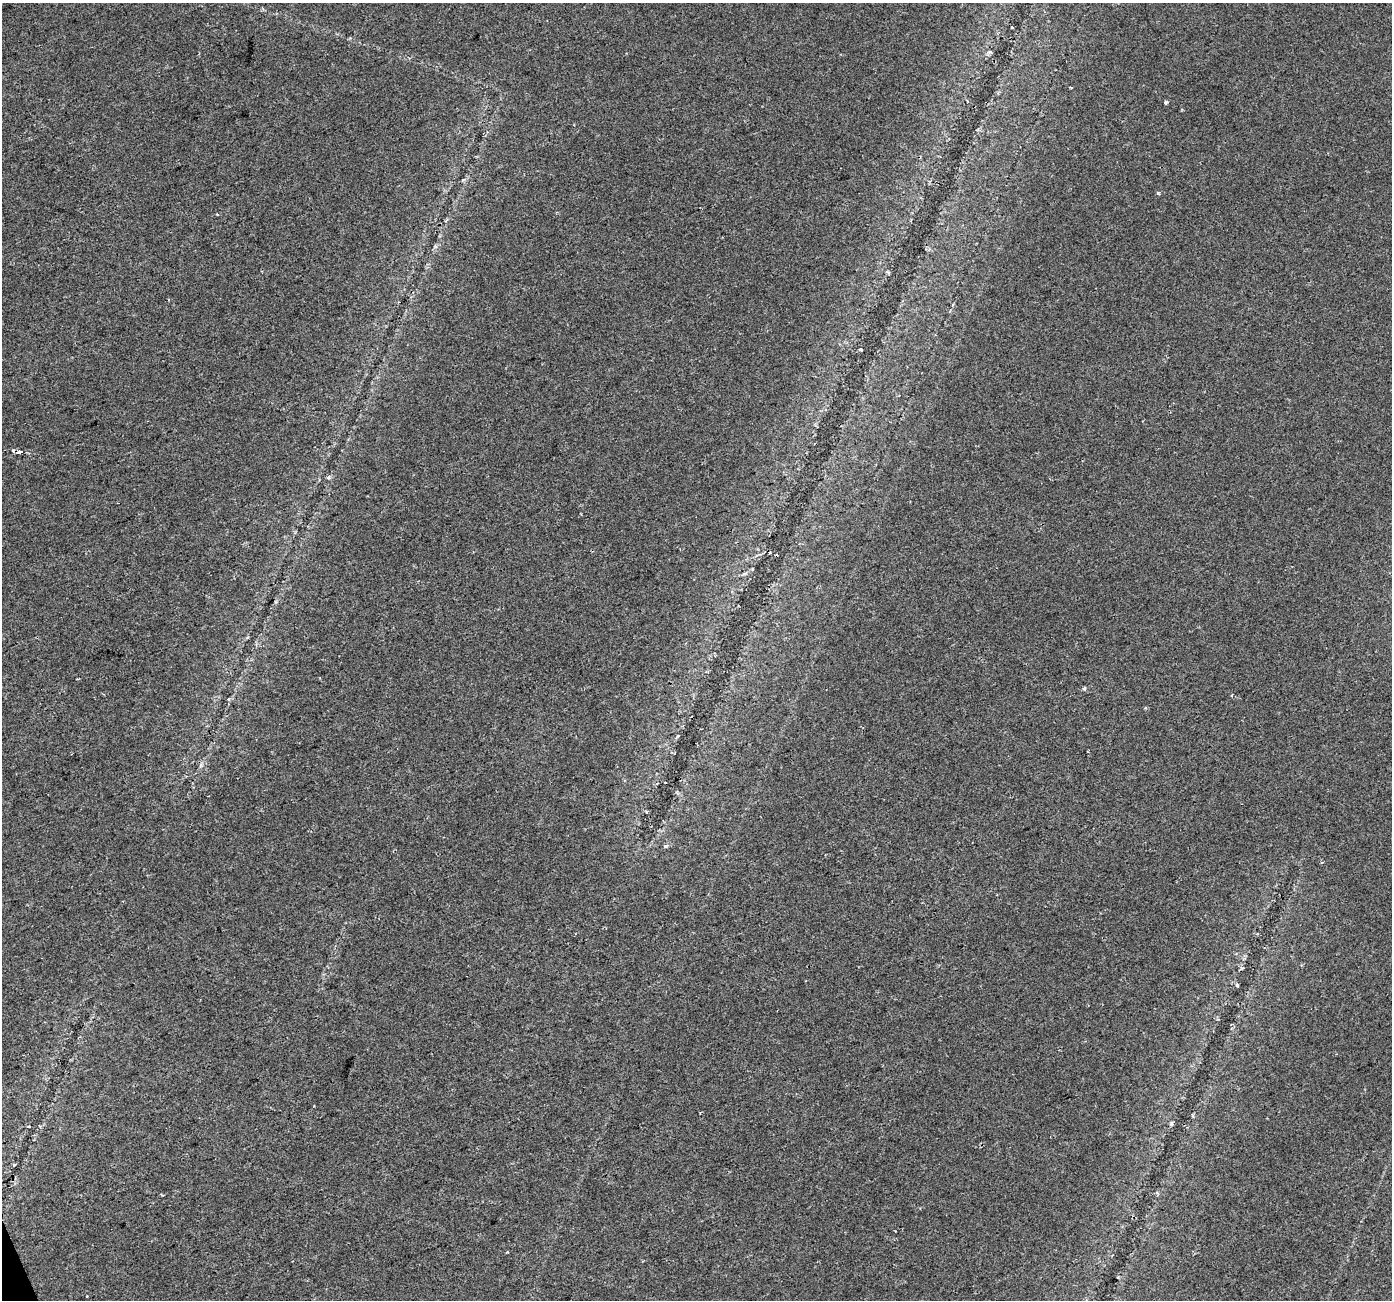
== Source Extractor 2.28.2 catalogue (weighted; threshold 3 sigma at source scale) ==
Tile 7 of 4 x 4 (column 3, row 2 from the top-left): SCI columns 2779-4168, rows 2675-3972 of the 5558 x 5405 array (HDU 1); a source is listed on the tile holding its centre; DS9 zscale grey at full resolution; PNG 1394 x 1302 px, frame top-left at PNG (2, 3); no overlay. Shown black and unused: <1% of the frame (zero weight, under 2 of 3 exposures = <1% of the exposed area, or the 3 px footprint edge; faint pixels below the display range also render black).
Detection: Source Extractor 2.28.2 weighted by HDU 2 'WHT'; one run over the whole footprint, this tile lists its part. Background 0.0289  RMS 0.0048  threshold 0.0215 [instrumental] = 3 sigma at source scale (4.5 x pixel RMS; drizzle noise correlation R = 1.50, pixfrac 1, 0.0396/0.0396 arcsec/px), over >= 5 px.
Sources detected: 20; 5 cosmic-ray / hot-pixel residue — not listed; the other 15 listed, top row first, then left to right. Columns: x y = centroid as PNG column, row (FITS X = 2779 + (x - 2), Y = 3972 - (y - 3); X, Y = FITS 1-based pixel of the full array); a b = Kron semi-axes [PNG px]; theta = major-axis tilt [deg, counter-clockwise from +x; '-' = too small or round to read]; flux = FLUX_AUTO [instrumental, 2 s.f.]
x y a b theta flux
1012 27 3 3 - 2.3
1166 102 4 4 - 1.1
1158 193 4 3 - 0.93
861 350 3 3 - 0.96
19 452 5 3 - 4.4
328 477 6 5 - 0.94
1084 689 5 5 - 1.1
1232 695 3 3 - 0.74
666 846 3 3 - 2.4
1237 985 4 3 - 0.68
313 1106 3 3 - 0.43
1172 1123 8 4 -89 0.85
15 1165 3 3 - 0.93
507 1252 3 2 - 0.57
87 1296 3 2 - 0.49
Overlapping masked pixels (flux is a lower limit): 1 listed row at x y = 19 452